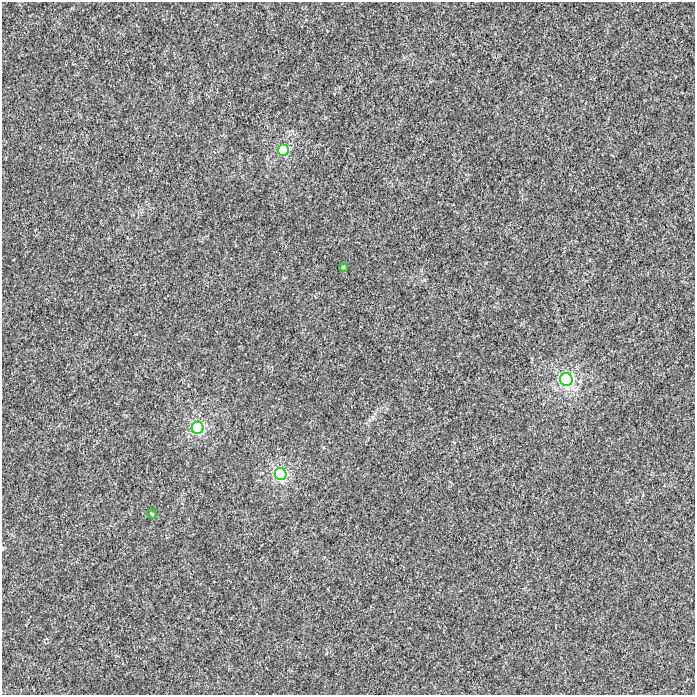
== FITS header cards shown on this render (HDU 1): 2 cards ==
NAXIS1  =                  693
NAXIS2  =                  693

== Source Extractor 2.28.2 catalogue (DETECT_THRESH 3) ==
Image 693 x 693 px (HDU 1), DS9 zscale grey, 1 PNG px = 1 image px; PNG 697 x 697 px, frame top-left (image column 1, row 693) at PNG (2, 2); each listed source drawn as its Kron ellipse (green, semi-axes under 4 px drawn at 4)
Background 1.65e-05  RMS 0.0017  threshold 0.00508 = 3 sigma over >= 5 px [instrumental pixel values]
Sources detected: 6; all 6 listed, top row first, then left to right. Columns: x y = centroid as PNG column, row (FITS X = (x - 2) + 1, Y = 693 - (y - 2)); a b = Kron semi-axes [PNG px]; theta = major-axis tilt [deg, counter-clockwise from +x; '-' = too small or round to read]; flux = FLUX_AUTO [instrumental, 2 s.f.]
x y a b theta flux
283 150 5 5 - 8.8
343 267 4 4 - 0.18
566 379 6 6 - 27
198 428 6 6 - 18
281 474 6 6 - 19
152 514 5 4 - 0.14